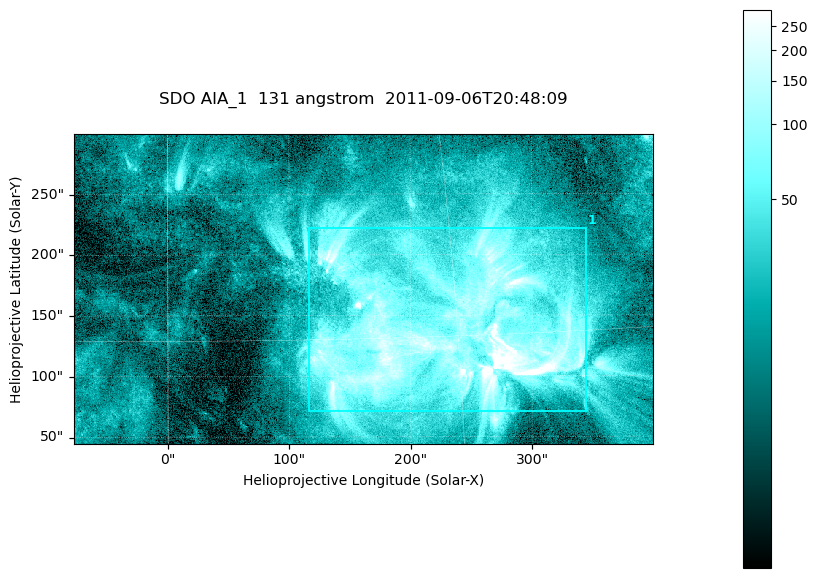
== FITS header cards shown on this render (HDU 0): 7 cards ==
TELESCOP= 'SDO     '           /
INSTRUME= 'AIA_1   '           /
WAVELNTH=                  131 /
WAVEUNIT= 'angstrom'           /
DATE-OBS= '2011-09-06T20:48:09.62' /
CTYPE1  = 'HPLN-TAN'           /
CTYPE2  = 'HPLT-TAN'           /

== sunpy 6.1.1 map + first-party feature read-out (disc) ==
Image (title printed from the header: SDO AIA_1  131 angstrom  2011-09-06T20:48:09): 794 x 424 px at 0.601 arcsec/px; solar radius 952 arcsec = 1585 px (partial field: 4.3% of the solar disc is inside the frame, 100% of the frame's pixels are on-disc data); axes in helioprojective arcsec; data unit not stated in the header (colour bar unlabelled)
Pointing: header CRPIX1/2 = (2043.22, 2045.61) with CRVAL1/2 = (0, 0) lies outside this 794 x 424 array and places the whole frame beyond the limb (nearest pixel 1.29 R_sun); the SolarSoft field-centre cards XCEN/YCEN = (161.1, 171.8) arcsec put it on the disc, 1715 arcsec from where CRPIX/CRVAL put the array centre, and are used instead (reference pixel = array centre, CRVAL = XCEN/YCEN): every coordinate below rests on XCEN/YCEN
Orientation: roll -0.139 deg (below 1 deg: not rotated)
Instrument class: DISC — disc imager (sunpy class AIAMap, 131 A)
Bright regions (active regions / flare kernels): reference = the on-disc median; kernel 7 px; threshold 5 sigma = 81.4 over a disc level ~18.7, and >= 1.15x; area >= 336 px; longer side >= 5 px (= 3 arcsec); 1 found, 1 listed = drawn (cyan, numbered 1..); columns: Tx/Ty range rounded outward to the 2 arcsec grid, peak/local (2 s.f.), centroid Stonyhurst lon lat
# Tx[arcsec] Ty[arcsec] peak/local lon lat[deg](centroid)
1 116..346 70..222 25 +15 +15